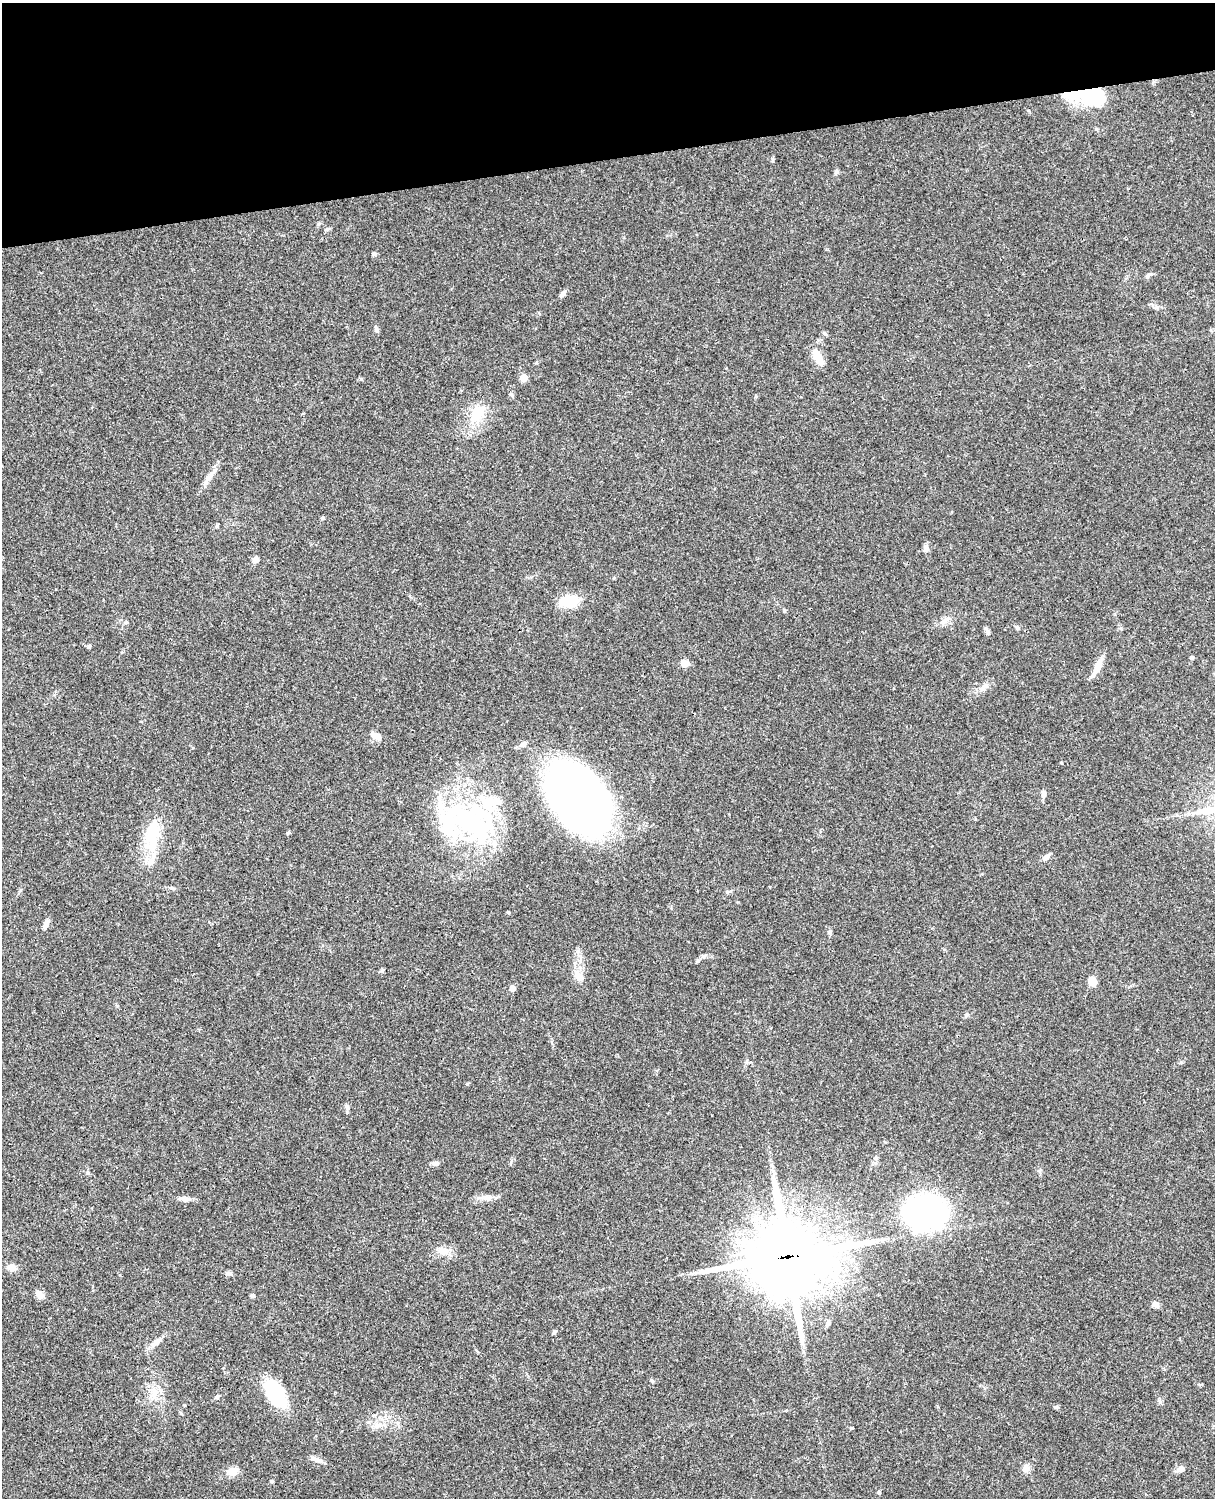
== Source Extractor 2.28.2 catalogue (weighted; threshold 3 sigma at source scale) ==
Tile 3 of 4 x 3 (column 3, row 1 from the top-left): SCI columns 2545-3757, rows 3268-4763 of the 5087 x 4926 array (HDU 1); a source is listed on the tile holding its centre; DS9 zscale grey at full resolution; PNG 1217 x 1500 px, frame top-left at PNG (2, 3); no overlay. Shown black and unused: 10% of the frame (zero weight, under 3 of 4 exposures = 6% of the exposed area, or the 3 px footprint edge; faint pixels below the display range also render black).
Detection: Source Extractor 2.28.2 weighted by HDU 2 'WHT'; one run over the whole footprint, this tile lists its part. Background 0.0773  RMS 0.0058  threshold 0.0261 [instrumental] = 3 sigma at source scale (4.5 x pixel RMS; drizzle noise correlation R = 1.50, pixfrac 1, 0.05/0.05 arcsec/px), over >= 5 px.
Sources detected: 73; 2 inside a brighter object's white glare — not listed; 3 inside a brighter listed object's ellipse — not listed separately; the other 68 listed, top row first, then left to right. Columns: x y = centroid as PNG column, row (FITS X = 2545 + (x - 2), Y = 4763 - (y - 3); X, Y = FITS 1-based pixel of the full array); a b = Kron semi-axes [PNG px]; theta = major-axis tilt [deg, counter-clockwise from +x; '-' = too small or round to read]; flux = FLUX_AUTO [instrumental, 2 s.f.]
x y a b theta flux
1093 95 28 18 -3 42
773 160 6 4 -90 0.7
836 172 8 5 38 1
1148 275 7 5 33 1.5
563 293 9 5 40 1.4
376 329 9 5 -80 1.3
825 333 7 5 -22 0.94
818 358 22 9 -63 8.5
524 378 5 5 - 11
477 414 29 15 54 15
210 476 18 7 50 4
322 518 5 4 - 0.88
926 548 8 7 - 2.2
256 560 7 6 - 2.4
569 601 17 9 2 22
126 622 5 5 - 0.78
1017 627 6 5 - 1.1
988 632 8 6 -50 1.4
89 646 5 4 - 0.91
1192 657 4 4 - 1.2
684 663 9 8 - 3.9
1097 667 28 6 63 5.9
985 686 17 6 50 3
374 736 12 7 -64 2.6
523 744 7 6 - 2
1044 794 9 6 58 1.6
578 798 56 33 -44 490
471 823 62 29 -25 110
288 832 5 4 - 0.72
153 837 43 19 86 25
1046 857 10 6 40 2.2
728 892 7 5 22 1
46 924 12 5 71 2.7
830 932 6 5 - 1.1
704 956 9 4 45 1.5
382 970 5 5 - 0.8
579 976 14 11 -33 4.8
1092 981 9 7 -72 5.7
512 988 5 4 - 4.9
347 1107 9 5 -81 1.4
435 1163 9 5 -5 1.7
1040 1171 6 4 -90 0.93
88 1172 6 3 72 0.67
489 1198 12 6 35 2.2
184 1199 16 6 -6 2.8
926 1212 25 22 2 180
442 1250 15 8 11 4.4
788 1257 26 24 8 5100
12 1268 12 8 -15 3.6
229 1273 9 6 0 1.5
39 1294 12 8 -45 2.9
252 1296 6 4 -4 0.93
1156 1305 9 6 -39 2.3
828 1323 8 5 61 1.4
555 1331 6 4 19 0.78
158 1340 16 6 29 3.3
652 1381 6 4 -20 0.69
154 1393 15 8 88 5.5
275 1393 32 18 -64 30
217 1397 6 4 44 1.1
1160 1402 7 4 -72 1
1056 1407 6 4 19 0.75
377 1426 8 6 44 2.1
317 1459 17 5 -21 2.8
1026 1468 11 8 -75 3.1
1180 1469 10 6 24 2.5
232 1471 8 7 - 7.7
879 1492 5 4 - 0.86
Overlapping masked pixels (flux is a lower limit): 3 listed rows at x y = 1093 95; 578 798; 788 1257
Unlisted compact peaks at least as high as the median listed source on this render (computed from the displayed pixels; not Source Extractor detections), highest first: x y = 467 1084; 271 1481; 361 379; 374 254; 318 224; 508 912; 851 1428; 738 902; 966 1015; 327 229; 1181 1062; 756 396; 1157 307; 784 610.